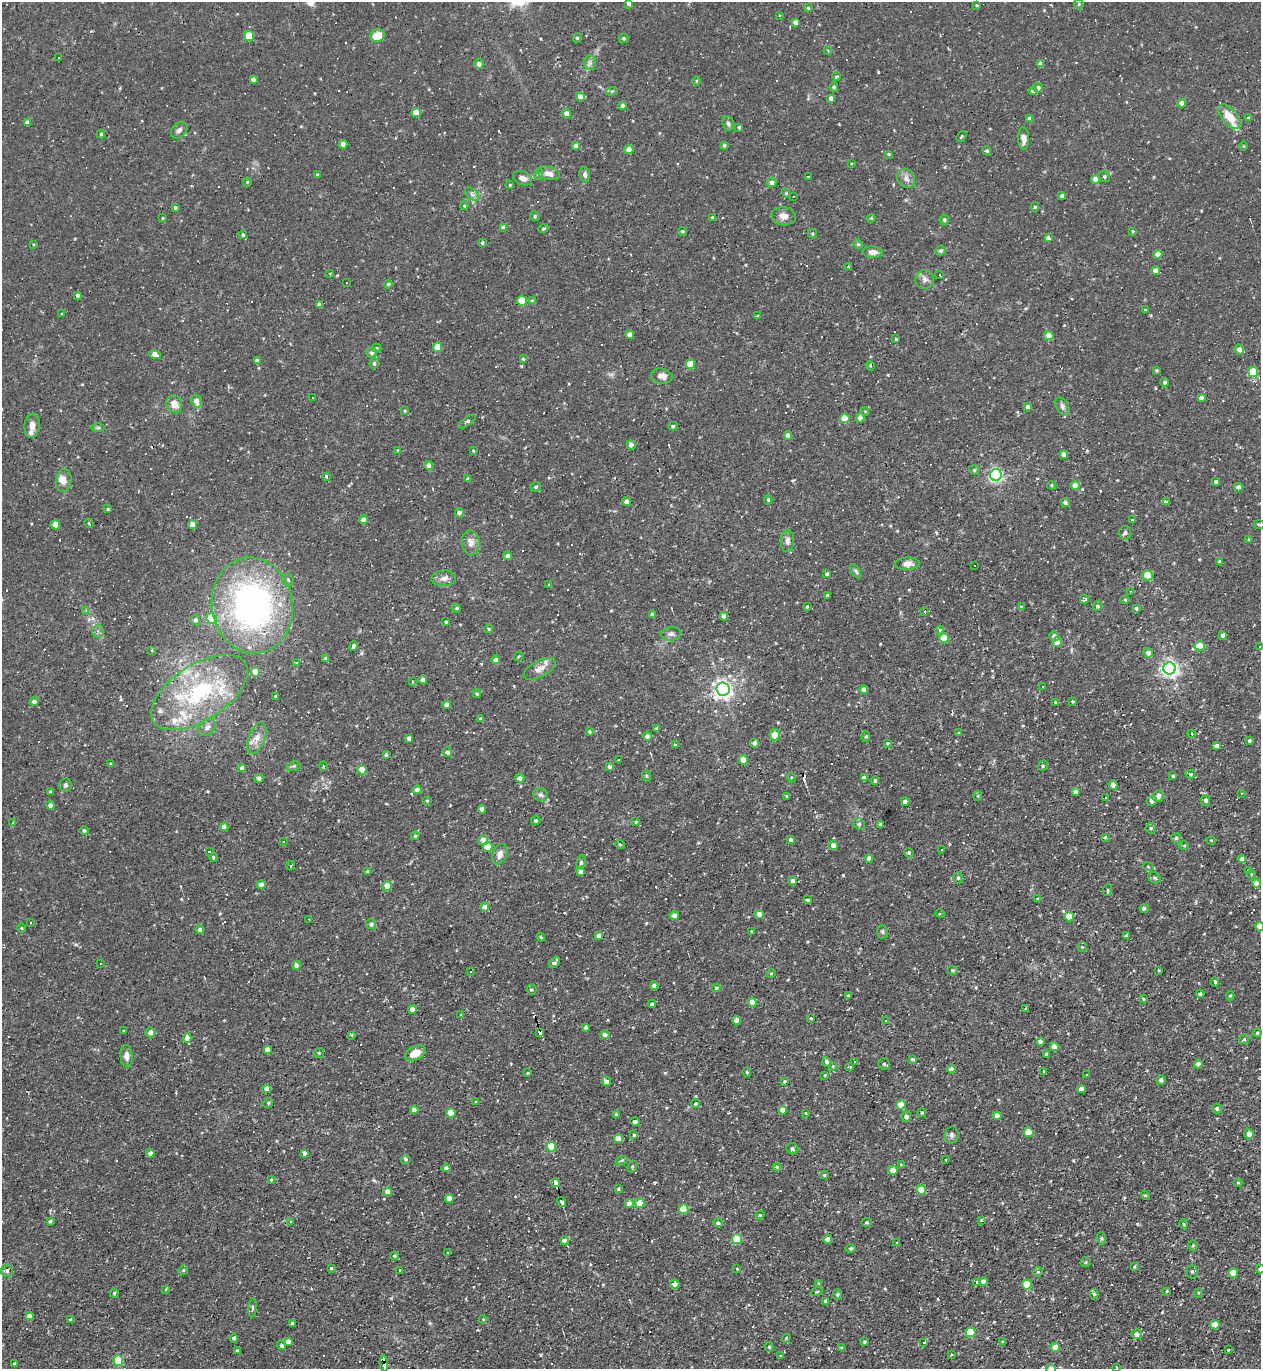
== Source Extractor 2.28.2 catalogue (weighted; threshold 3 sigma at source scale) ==
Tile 6 of 4 x 4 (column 2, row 2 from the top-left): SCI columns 1403-2661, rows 2735-4101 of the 5452 x 5468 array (HDU 1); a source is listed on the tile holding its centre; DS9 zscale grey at full resolution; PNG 1263 x 1371 px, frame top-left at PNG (2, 2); each listed source drawn as its Kron ellipse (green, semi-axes under 4 px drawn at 4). Shown black and unused: <1% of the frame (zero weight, under 2 of 3 exposures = <1% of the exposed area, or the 3 px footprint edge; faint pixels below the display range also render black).
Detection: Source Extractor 2.28.2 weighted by HDU 2 'WHT'; one run over the whole footprint, this tile lists its part. Background 0.0324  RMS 0.0034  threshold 0.0155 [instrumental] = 3 sigma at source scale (4.5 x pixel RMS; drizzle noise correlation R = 1.50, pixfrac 1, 0.05/0.05 arcsec/px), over >= 5 px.
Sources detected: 639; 99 cosmic-ray / hot-pixel residue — neither listed nor drawn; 11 inside a brighter listed object's ellipse — not listed separately; of the other 529, all 500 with FLUX_AUTO >= 0.293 (the completeness limit of this list) listed and drawn (29 fainter detections not listed), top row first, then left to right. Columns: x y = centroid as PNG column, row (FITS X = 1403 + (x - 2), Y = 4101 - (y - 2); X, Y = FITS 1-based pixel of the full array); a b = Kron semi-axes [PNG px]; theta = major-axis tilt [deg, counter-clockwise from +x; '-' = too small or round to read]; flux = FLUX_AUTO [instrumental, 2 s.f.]
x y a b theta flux
629 3 4 4 - 1.6
1079 4 5 5 - 0.46
977 5 3 3 - 0.31
808 8 4 4 - 0.45
779 15 3 2 - 0.35
795 22 4 4 - 1.5
378 35 7 6 - 6
249 36 5 4 - 11
577 38 5 4 - 0.47
624 38 5 4 - 0.57
828 50 4 2 - 0.38
58 58 3 2 - 0.36
590 63 7 6 - 1
479 64 4 4 - 1.9
1040 64 4 4 - 2
837 76 4 3 - 0.59
253 79 4 4 - 1.5
696 81 4 3 - 0.3
834 87 4 4 - 0.64
1038 88 5 4 - 1.5
612 91 6 3 17 0.4
1033 91 4 4 - 1.7
580 97 4 4 - 2.3
831 98 4 4 - 1.7
1182 103 4 4 - 2
622 106 4 4 - 1
416 113 5 4 - 5.1
566 113 4 4 - 2.1
1230 117 15 7 -49 6.4
1249 118 4 4 - 0.67
1030 119 4 4 - 2.1
27 122 4 4 - 1.7
728 123 7 5 -73 0.85
739 127 3 3 - 0.56
179 130 9 7 45 1.2
101 134 4 3 - 0.59
961 136 6 4 50 0.61
1024 139 11 5 -88 2.5
343 144 4 4 - 2.1
724 145 3 3 - 0.73
576 146 4 4 - 1.8
1244 146 5 3 - 0.29
629 150 4 4 - 2.9
987 150 5 4 - 0.54
889 154 4 3 - 0.46
851 164 3 3 - 0.6
549 173 11 6 -15 2.1
539 174 6 3 69 0.42
317 175 4 3 - 0.52
585 175 7 5 -81 0.99
1104 176 5 5 - 0.66
808 177 3 2 - 0.5
523 178 10 6 -21 1.7
906 178 10 8 -49 1.8
1095 179 4 4 - 3.8
247 182 4 4 - 0.35
772 182 5 5 - 1.2
510 185 4 4 - 0.37
786 193 5 4 - 0.41
472 194 8 5 -46 1
794 196 3 2 - 0.49
1062 196 3 3 - 0.85
464 206 4 4 - 0.4
175 207 4 4 - 0.68
1035 207 4 4 - 0.43
535 216 5 4 - 0.44
784 216 12 9 -7 2.5
712 217 4 3 - 0.31
163 218 4 3 - 0.35
871 218 4 4 - 0.41
944 220 5 4 - 0.67
504 228 4 4 - 1.8
543 229 5 3 - 0.37
683 231 4 3 - 0.45
1133 231 4 4 - 0.38
812 234 5 4 - 0.47
243 235 4 4 - 0.49
1048 238 4 4 - 1.6
482 243 4 3 - 0.58
33 244 3 3 - 0.29
858 244 5 4 - 0.43
940 251 5 5 - 0.55
873 252 10 6 -5 1.9
1158 254 4 4 - 3.3
849 266 3 3 - 0.53
1156 271 4 4 - 2.7
330 274 4 3 - 0.56
940 275 4 3 - 4.2
925 279 9 9 - 1.6
346 283 2 2 - 0.31
388 284 4 3 - 0.38
77 295 4 3 - 1.1
522 301 5 5 - 10
532 301 4 4 - 1.4
319 304 4 3 - 0.81
1145 310 3 2 - 0.43
62 314 4 3 - 0.3
758 316 3 3 - 0.43
630 334 4 4 - 1.8
1049 336 4 4 - 6
896 339 4 3 - 0.33
437 347 5 4 - 7.7
377 348 5 4 - 0.41
1239 349 5 4 - 1.9
372 352 5 5 - 0.99
155 354 6 4 -16 3.9
523 359 4 3 - 0.47
257 361 4 4 - 1.6
374 363 5 4 - 0.73
690 364 5 4 - 7.6
870 366 5 3 - 0.44
1157 370 3 3 - 0.51
1253 372 5 5 - 16
662 376 11 7 -8 2
1165 382 4 4 - 0.82
313 398 2 2 - 0.31
1201 398 4 4 - 1.7
196 401 6 5 - 2.2
174 404 9 7 -64 3.1
1062 406 9 6 -60 1.2
1028 407 4 4 - 1.5
405 411 4 3 - 0.33
865 411 4 4 - 0.33
845 418 5 4 - 8.4
860 418 4 4 - 3
467 422 10 4 35 0.86
32 425 12 7 83 2.3
673 426 4 4 - 0.67
98 427 6 4 1 0.57
788 435 4 4 - 2.1
631 445 4 4 - 2.1
398 450 4 3 - 0.32
473 450 4 3 - 0.29
1064 454 4 4 - 2.2
429 465 4 4 - 2.2
974 470 5 5 - 0.58
996 475 6 6 - 78
326 476 3 3 - 0.63
468 479 4 4 - 1
64 481 11 7 83 2
1216 482 4 3 - 0.94
1052 485 5 4 - 0.46
1075 485 4 4 - 3.3
536 487 5 5 - 0.62
1238 487 4 4 - 1.9
768 500 4 4 - 0.46
1166 501 4 3 - 0.81
626 502 4 4 - 1.8
1065 502 5 4 - 0.88
108 509 3 3 - 0.45
459 513 4 4 - 1.8
363 520 4 4 - 3
1132 520 3 3 - 17
89 523 5 3 - 0.32
55 525 4 4 - 5.6
192 525 4 4 - 3.1
1259 525 5 3 - 0.39
1125 533 7 6 - 0.94
1249 539 4 3 - 0.31
787 541 11 7 87 1.5
471 543 12 9 -83 2.3
508 556 4 4 - 2.1
1219 561 4 3 - 0.32
907 564 12 6 4 2.2
974 566 2 2 - 0.31
856 571 8 4 -58 0.6
827 574 4 3 - 0.64
1148 575 5 5 - 11
444 578 12 8 4 1.8
288 580 6 5 - 0.79
549 584 3 2 - 0.37
1130 591 4 3 - 0.73
827 595 3 3 - 0.32
1084 599 4 4 - 0.71
1125 600 4 4 - 0.33
252 605 48 40 -81 100
807 606 3 2 - 0.36
1097 606 5 4 - 0.72
1021 607 4 3 - 0.4
456 608 5 4 - 0.38
1136 608 4 3 - 0.59
86 611 4 3 - 1.4
924 612 3 3 - 0.63
652 615 4 4 - 1.6
724 616 4 4 - 1.8
211 619 5 5 - 19
195 620 5 5 - 1
446 622 4 3 - 0.48
489 629 4 4 - 0.43
940 630 4 4 - 0.62
98 631 6 6 - 0.94
671 634 10 6 7 1.2
1223 635 4 4 - 1.1
1054 636 5 4 - 1.6
944 638 5 4 - 9.2
1057 642 5 4 - 2.9
354 646 5 4 - 3.7
1200 646 5 5 - 7.1
1260 646 3 3 - 1.1
151 650 3 3 - 0.35
1148 653 5 4 - 1.8
518 656 5 4 - 0.47
325 658 4 3 - 0.38
496 660 4 4 - 1.7
296 662 4 3 - 0.36
1170 668 6 6 - 130
539 669 18 8 28 2.8
256 672 5 4 - 4.9
423 680 4 4 - 1.9
413 682 3 3 - 0.86
1043 687 3 2 - 0.75
723 689 7 6 - 160
864 689 4 4 - 2.2
199 692 54 27 33 37
477 693 4 4 - 0.46
276 696 3 3 - 0.47
34 701 4 4 - 1.3
1073 701 3 3 - 0.36
1055 703 3 3 - 0.37
447 705 4 4 - 2.2
481 719 4 3 - 0.89
207 727 10 7 49 1.4
657 729 4 4 - 0.84
590 731 4 3 - 0.42
959 733 4 4 - 0.4
1192 734 4 3 - 0.48
775 735 6 5 - 4.1
647 736 4 4 - 1.5
866 736 5 4 - 0.51
257 738 17 8 69 2.8
409 738 4 3 - 1.4
1249 741 4 4 - 0.5
754 743 4 4 - 1.5
887 743 4 3 - 0.36
675 745 4 3 - 0.5
1217 746 4 4 - 1.4
447 752 4 4 - 0.96
386 755 3 3 - 0.65
618 759 3 3 - 0.81
743 760 5 4 - 3.6
110 763 3 3 - 0.33
294 766 7 5 11 0.6
323 766 4 3 - 0.31
1043 766 5 4 - 0.54
610 767 4 4 - 1.4
242 768 4 4 - 1.8
362 770 5 4 - 5.5
1191 774 5 4 - 0.48
647 776 6 3 -70 0.41
1173 776 4 3 - 0.58
791 777 5 3 - 0.37
259 778 4 4 - 1.5
520 778 4 4 - 1.6
864 778 4 4 - 1.5
875 780 4 4 - 0.68
65 785 6 6 - 0.76
1113 785 4 4 - 2.8
417 790 4 4 - 2
50 791 3 3 - 0.32
1075 791 4 4 - 1.1
1241 793 3 3 - 0.4
541 795 7 6 - 0.86
787 796 3 3 - 0.41
978 796 4 4 - 0.39
1158 796 6 5 - 2.1
1106 798 3 3 - 1.2
427 800 5 3 - 0.31
1205 800 5 4 - 1.7
1152 801 5 4 - 1.9
905 802 4 4 - 1.8
50 805 4 4 - 1.6
482 809 4 4 - 2.5
536 820 5 4 - 0.61
636 822 3 3 - 0.31
13 823 3 3 - 0.33
859 824 6 5 - 0.57
880 825 4 4 - 0.73
224 827 4 4 - 2.4
1151 828 5 5 - 0.58
84 830 4 4 - 0.73
415 836 4 3 - 0.44
1105 837 4 3 - 0.3
1176 838 5 5 - 0.46
483 840 5 4 - 3
791 840 4 4 - 1.6
1211 840 4 4 - 0.31
283 841 3 3 - 3.3
620 844 5 3 - 0.36
833 845 5 4 - 1.9
1184 845 4 3 - 0.33
488 847 5 4 - 8
941 850 3 3 - 0.81
209 852 3 2 - 1.1
909 853 5 4 - 0.43
500 854 10 7 71 2.1
213 857 4 3 - 0.44
869 858 4 4 - 1.9
1242 859 4 4 - 1.9
581 862 7 4 81 0.61
291 865 4 2 - 0.35
1148 866 5 3 - 0.34
368 871 4 3 - 0.52
1248 871 4 3 - 0.34
581 872 4 4 - 1.6
1251 874 4 4 - 0.51
958 878 5 4 - 0.56
1155 878 7 5 -30 0.67
793 881 4 4 - 1.3
1256 883 4 4 - 2.3
261 885 4 4 - 2.8
387 886 5 4 - 4.6
1107 890 6 3 82 0.38
1038 899 3 3 - 0.34
808 900 4 4 - 0.66
485 907 4 4 - 3
1144 908 4 4 - 1.1
940 913 4 4 - 0.43
759 914 4 4 - 3.4
674 915 5 4 - 1.7
1069 916 5 4 - 6
309 919 3 2 - 0.43
31 923 3 2 - 0.41
371 924 5 5 - 0.93
1259 926 4 4 - 2.3
22 928 5 3 - 0.32
200 930 4 4 - 1.4
751 931 3 3 - 0.75
882 932 7 5 -86 0.58
599 936 4 4 - 1.7
1126 936 4 3 - 1
541 937 4 3 - 0.41
1082 947 5 5 - 0.42
554 962 6 3 44 1.3
100 963 3 3 - 0.66
296 965 4 4 - 1.3
953 970 5 4 - 0.46
1159 970 3 2 - 0.31
470 971 3 3 - 0.77
771 973 4 3 - 0.34
1214 982 4 3 - 2.7
654 985 4 4 - 1.7
716 988 4 4 - 0.72
532 990 5 5 - 0.53
1200 994 4 4 - 0.87
848 996 3 3 - 0.34
1230 996 5 4 - 0.44
1143 999 4 3 - 0.33
752 1002 5 4 - 3.6
652 1004 4 3 - 0.62
1026 1008 3 2 - 0.29
412 1009 4 4 - 2.9
461 1014 3 2 - 0.35
811 1018 3 2 - 0.38
736 1020 4 4 - 2
885 1021 3 3 - 0.77
586 1027 3 3 - 0.69
124 1031 3 3 - 0.37
150 1032 5 5 - 1.8
540 1032 4 4 - 23
1257 1033 4 4 - 0.5
351 1035 3 3 - 3.6
605 1035 5 4 - 1.2
187 1038 5 4 - 2.9
1244 1039 5 4 - 0.44
1040 1041 4 4 - 1.2
1054 1047 4 4 - 2.6
267 1049 4 4 - 1.7
319 1053 5 5 - 0.47
415 1053 11 6 25 5
1046 1054 3 3 - 0.55
126 1056 11 6 -87 1.8
912 1059 4 3 - 0.59
827 1062 5 4 - 0.74
855 1062 3 3 - 1.5
884 1064 6 5 - 0.74
1198 1064 4 4 - 1.5
833 1066 4 4 - 0.34
850 1067 4 3 - 0.3
951 1069 4 4 - 1.6
1044 1071 3 3 - 0.79
747 1072 5 4 - 0.39
528 1073 4 4 - 0.33
825 1075 3 2 - 0.35
1087 1075 4 3 - 0.44
1161 1080 4 4 - 1
606 1081 5 4 - 1.7
785 1081 4 4 - 0.42
267 1089 4 4 - 2.5
1081 1089 4 4 - 1.9
476 1102 3 2 - 0.31
268 1103 5 4 - 0.41
695 1104 4 3 - 0.37
901 1105 5 4 - 5.9
1217 1108 5 4 - 0.65
414 1110 4 4 - 1.6
782 1110 4 4 - 2.1
451 1113 5 4 - 5.6
805 1113 4 3 - 0.31
922 1113 4 4 - 0.47
616 1115 4 3 - 0.79
906 1116 5 5 - 1.3
997 1116 4 4 - 2.4
635 1122 5 3 - 1.9
1029 1132 5 4 - 7.2
1249 1134 5 4 - 2.5
634 1135 4 3 - 0.49
952 1135 8 7 - 1
619 1139 4 4 - 3
551 1147 5 5 - 13
792 1149 6 5 - 0.97
150 1153 4 4 - 1.5
304 1153 4 3 - 1.5
406 1159 5 4 - 0.61
622 1160 6 4 18 0.44
946 1160 3 2 - 0.36
901 1164 3 3 - 0.82
632 1166 6 4 68 0.48
777 1167 4 4 - 0.44
446 1168 4 4 - 1.3
893 1170 5 4 - 3.3
824 1175 4 3 - 0.38
271 1180 4 4 - 0.34
1238 1182 4 3 - 0.3
555 1183 4 3 - 180
619 1189 4 3 - 0.39
921 1190 5 4 - 6.1
387 1192 4 4 - 2.2
1145 1195 4 3 - 0.34
449 1198 4 4 - 2.3
561 1202 5 3 - 4.8
640 1203 5 4 - 6
629 1204 4 4 - 2.7
683 1209 5 5 - 9.8
760 1215 4 4 - 0.44
50 1221 4 4 - 0.52
291 1221 4 4 - 0.54
982 1221 3 3 - 3.4
867 1222 5 4 - 0.47
718 1223 5 4 - 0.81
1183 1224 5 3 - 0.39
1101 1238 6 4 -71 0.44
737 1239 5 5 - 12
828 1239 4 4 - 2.9
564 1240 4 4 - 1.7
897 1243 4 3 - 0.34
1193 1245 5 4 - 0.43
851 1249 5 4 - 0.64
448 1252 3 3 - 0.94
395 1256 4 4 - 0.47
1086 1262 5 4 - 0.43
1134 1266 3 3 - 0.86
331 1268 3 3 - 0.9
737 1268 3 3 - 2.3
1260 1269 4 4 - 1.6
183 1270 5 4 - 0.42
400 1270 3 3 - 81
7 1271 6 6 - 1.1
1192 1271 7 5 90 0.85
1038 1272 5 4 - 0.55
1233 1273 5 4 - 4.6
984 1281 4 4 - 2.1
976 1282 4 3 - 0.91
819 1283 4 4 - 0.35
675 1284 5 4 - 1.6
1027 1284 5 5 - 8.9
166 1289 4 2 - 0.31
1167 1291 3 3 - 0.32
817 1292 6 3 19 0.42
114 1293 5 4 - 0.47
1198 1293 5 3 - 0.32
837 1294 5 4 - 0.51
1094 1294 5 4 - 0.46
826 1301 4 4 - 1.5
252 1308 9 3 85 0.55
29 1316 4 4 - 1.8
70 1319 4 3 - 0.53
483 1319 4 4 - 0.36
293 1323 4 3 - 1
1215 1325 4 4 - 4.8
970 1332 5 5 - 13
1137 1334 5 5 - 1.8
234 1338 4 4 - 0.82
786 1338 4 4 - 0.36
288 1341 4 4 - 1.5
864 1342 3 3 - 0.46
1003 1342 3 3 - 0.35
923 1343 4 3 - 2.5
282 1345 5 4 - 0.81
769 1347 5 4 - 0.48
1055 1347 4 4 - 3.7
842 1348 4 3 - 0.64
1228 1350 3 3 - 0.3
237 1351 3 3 - 0.54
951 1354 3 2 - 0.3
780 1356 3 3 - 1.5
118 1361 5 5 - 16
384 1363 8 4 -87 15
14 1364 3 3 - 0.48
1116 1367 3 3 - 0.64
1051 1368 5 4 - 1.5
Overlapping masked pixels (flux is a lower limit): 3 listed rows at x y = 540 1032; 555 1183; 384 1363
Isophote crosses this tile's border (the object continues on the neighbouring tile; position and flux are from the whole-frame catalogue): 5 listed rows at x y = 629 3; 1260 646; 1259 926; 1260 1269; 1051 1368